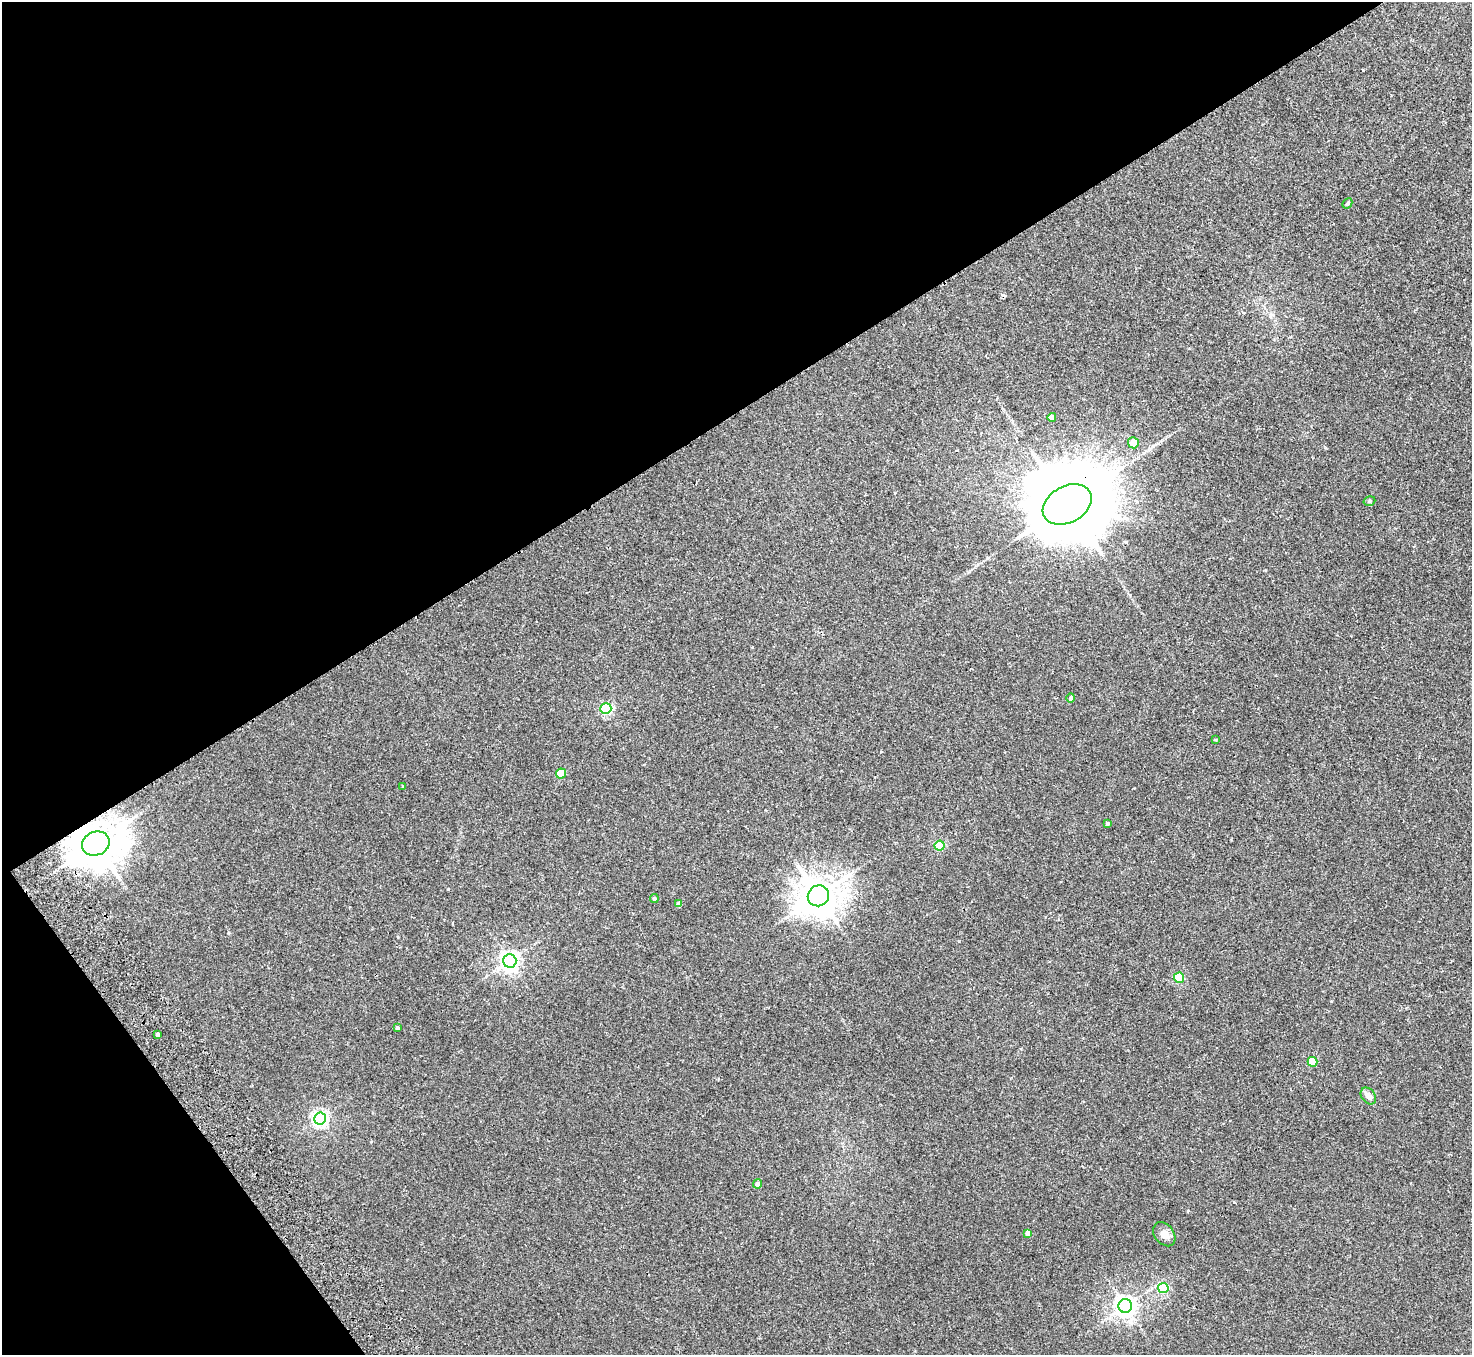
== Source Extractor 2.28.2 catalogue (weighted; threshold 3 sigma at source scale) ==
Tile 5 of 4 x 4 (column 1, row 2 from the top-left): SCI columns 53-1522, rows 3041-4393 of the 5980 x 5944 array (HDU 1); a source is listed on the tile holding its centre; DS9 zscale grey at full resolution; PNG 1474 x 1357 px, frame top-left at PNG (2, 2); each listed source drawn as its Kron ellipse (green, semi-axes under 4 px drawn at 4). Shown black and unused: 35% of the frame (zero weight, under 2 of 3 exposures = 3% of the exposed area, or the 3 px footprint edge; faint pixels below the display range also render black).
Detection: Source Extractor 2.28.2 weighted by HDU 2 'WHT'; one run over the whole footprint, this tile lists its part. Background 0.0219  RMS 0.0068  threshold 0.0305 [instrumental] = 3 sigma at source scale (4.5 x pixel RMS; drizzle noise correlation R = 1.50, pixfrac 1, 0.05/0.05 arcsec/px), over >= 5 px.
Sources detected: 29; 1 cosmic-ray / hot-pixel residue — neither listed nor drawn; the other 28 listed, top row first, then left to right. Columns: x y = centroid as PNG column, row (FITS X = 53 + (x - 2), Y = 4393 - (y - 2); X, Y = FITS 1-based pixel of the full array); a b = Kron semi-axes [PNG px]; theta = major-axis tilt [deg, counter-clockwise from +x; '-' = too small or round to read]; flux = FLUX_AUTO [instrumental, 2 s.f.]
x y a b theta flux
1347 203 5 4 - 0.9
1052 417 4 4 - 5.4
1133 443 5 5 - 8.4
1369 501 6 4 18 1.1
1067 504 26 18 29 13000
1071 698 4 4 - 1.6
606 709 5 5 - 74
1216 740 4 3 - 0.64
561 774 5 5 - 19
402 787 3 3 - 0.54
1107 824 3 3 - 1.2
96 844 14 11 22 2400
939 846 5 5 - 34
818 896 11 10 - 1500
654 899 4 4 - 1.3
679 904 4 4 - 2.7
510 961 7 6 - 310
1179 978 5 5 - 34
398 1028 3 3 - 9
158 1034 4 3 - 5.5
1313 1062 5 5 - 21
1368 1096 9 6 -53 2.9
320 1118 6 6 - 180
757 1184 4 4 - 2.7
1028 1233 4 4 - 4.6
1164 1234 13 9 -52 4.7
1163 1288 5 5 - 48
1125 1306 7 7 - 380
Overlapping masked pixels (flux is a lower limit): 2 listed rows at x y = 1067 504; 96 844
Unlisted compact peaks at least as high as the median listed source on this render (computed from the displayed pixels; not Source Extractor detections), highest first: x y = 448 889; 228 933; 1363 70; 398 937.